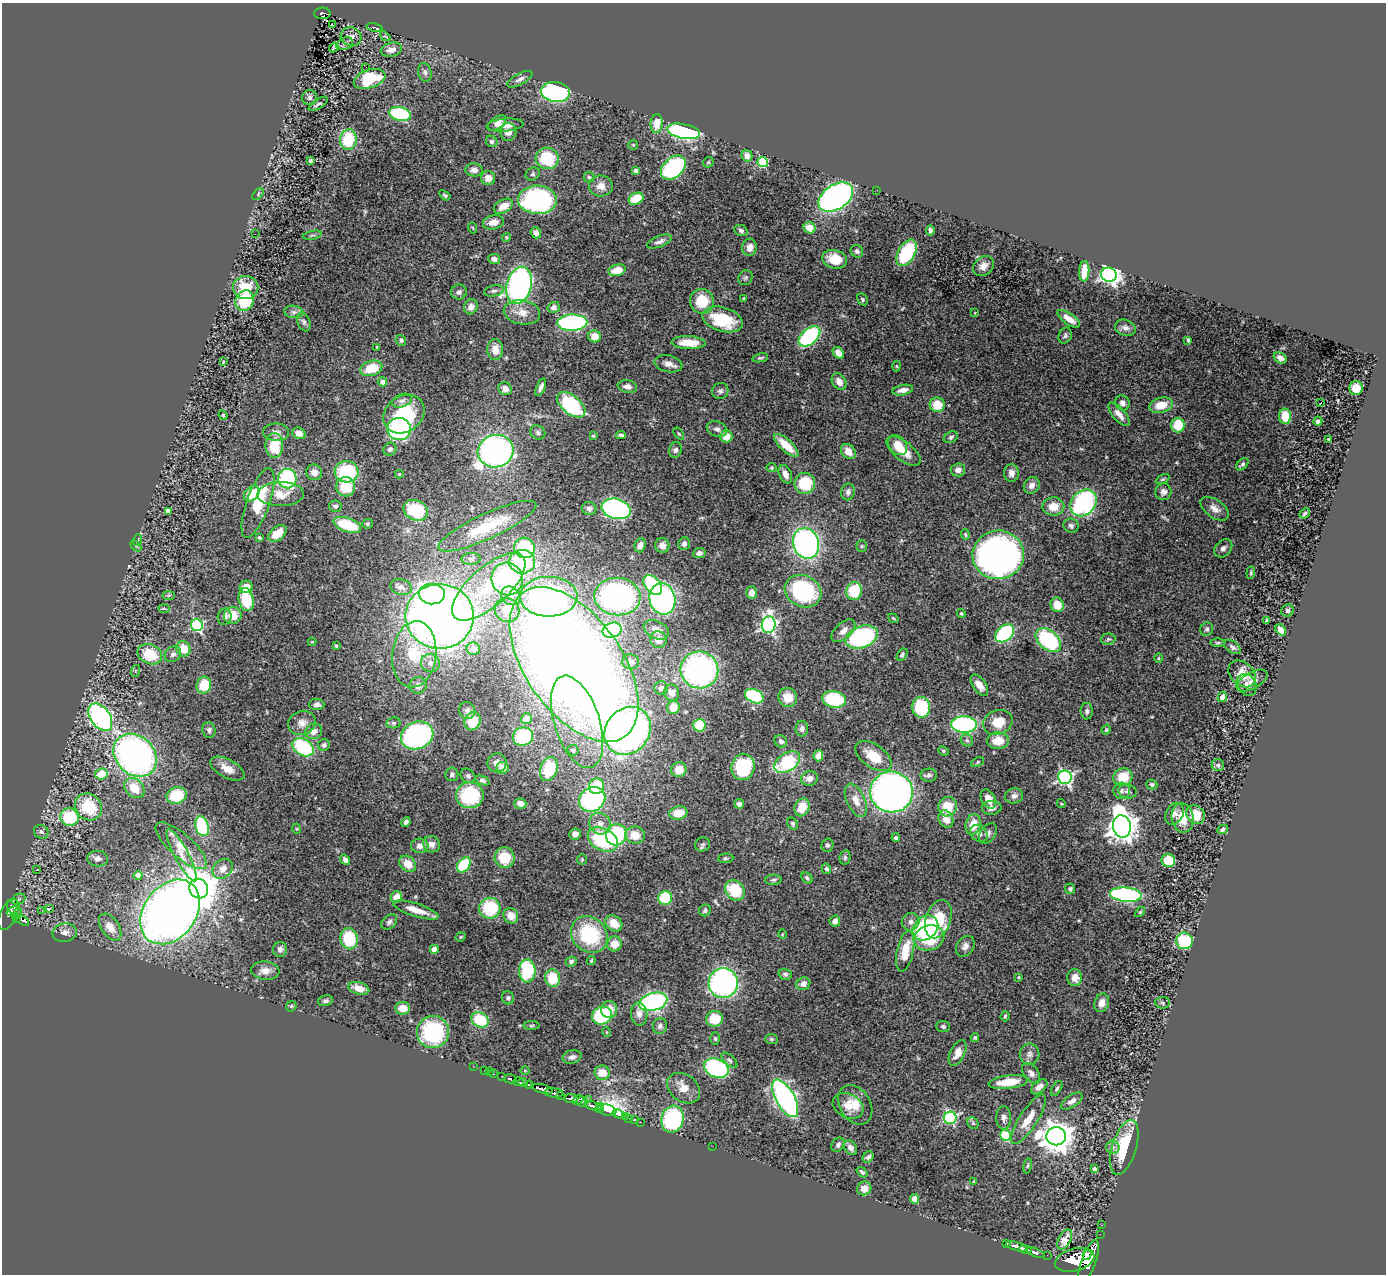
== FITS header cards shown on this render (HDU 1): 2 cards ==
NAXIS1  =                 1384
NAXIS2  =                 1272

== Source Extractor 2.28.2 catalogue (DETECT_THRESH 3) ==
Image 1384 x 1272 px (HDU 1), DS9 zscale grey, 1 PNG px = 1 image px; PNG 1388 x 1276 px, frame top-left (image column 1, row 1272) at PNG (2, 3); each listed source drawn as its Kron ellipse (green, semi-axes under 4 px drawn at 4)
Background 2.57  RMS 0.041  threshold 0.124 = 3 sigma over >= 5 px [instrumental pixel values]
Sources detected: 500; all 500 listed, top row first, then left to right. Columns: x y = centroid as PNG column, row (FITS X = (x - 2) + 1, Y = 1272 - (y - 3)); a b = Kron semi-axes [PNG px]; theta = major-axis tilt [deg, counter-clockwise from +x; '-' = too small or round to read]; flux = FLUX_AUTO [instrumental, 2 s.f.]
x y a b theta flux
322 13 8 6 1 210
332 25 3 3 - 9.8
374 27 8 3 -12 160
385 36 6 4 -39 3.2
351 37 10 9 - 15
345 44 8 6 24 9.9
334 48 5 3 - 3.9
391 50 10 7 13 21
366 67 3 2 - 2.6
425 72 9 6 -76 9
370 79 16 9 19 120
520 79 14 5 29 11
556 92 14 10 -6 420
310 98 7 7 - 8.9
318 104 11 4 33 7.3
400 114 11 7 -13 230
497 123 10 5 35 13
657 123 9 6 84 43
505 125 18 6 5 30
684 131 17 7 -11 510
508 132 9 8 - 20
348 140 10 8 81 130
492 141 6 5 - 5.6
633 145 5 5 - 3.3
747 156 6 5 - 17
547 158 11 10 - 140
310 161 4 3 - 4.6
708 162 6 4 44 3.5
763 162 5 5 - 170
673 168 14 9 42 340
474 170 9 6 -5 15
636 171 4 4 - 13
533 174 7 6 - 5.8
589 177 5 5 - 4.8
488 178 7 7 - 24
601 186 12 10 -6 27
877 190 2 2 - 1.7
258 194 7 4 48 4.4
445 195 6 4 -35 4.7
836 197 19 12 33 880
636 199 8 5 24 77
537 200 19 14 -2 530
503 206 10 6 29 27
493 222 10 7 11 23
473 228 5 3 - 2.2
809 228 6 5 - 42
930 230 5 3 - 8
741 231 7 5 -25 7.2
536 233 5 5 - 13
255 234 2 2 - 3.7
312 235 10 3 11 4.9
506 237 4 4 - 3.7
659 241 13 5 21 12
750 247 8 7 - 21
857 251 7 6 - 7.4
907 253 14 8 60 180
494 259 6 5 - 15
835 259 12 9 -14 64
983 266 11 9 42 26
617 270 9 5 12 47
1084 271 10 5 86 51
1109 275 8 7 - 1000
745 278 8 6 46 6.2
519 285 19 12 75 770
246 287 12 11 - 75
494 291 10 5 11 8.3
459 292 8 7 - 10
744 298 4 3 - 2.6
862 299 6 5 - 5
245 301 10 9 - 120
702 301 12 12 - 80
471 307 7 6 - 17
554 307 6 5 - 10
294 312 9 6 -9 9.1
522 312 18 12 -9 35
975 313 4 3 - 2.1
723 319 20 12 -16 130
1069 319 13 5 -34 33
304 322 10 6 -67 8.1
572 323 15 8 1 420
1125 328 11 8 -20 15
595 336 6 6 - 34
809 336 13 7 41 270
1065 336 8 6 66 7.1
401 340 5 5 - 7
1188 340 4 3 - 6.1
688 343 17 6 -2 43
377 347 4 3 - 2.4
495 349 10 8 -88 33
838 353 6 5 - 20
760 358 8 4 12 4.9
1280 358 7 5 -31 13
223 362 4 3 - 2.3
668 364 14 8 -13 19
897 366 5 3 - 2.7
371 368 11 7 17 75
382 382 4 4 - 17
839 382 9 6 -58 22
627 386 10 6 -9 16
541 387 9 4 67 10
1356 388 7 6 - 37
505 389 7 6 - 17
903 390 10 5 11 17
720 391 8 8 - 8.8
402 401 10 6 20 11
1321 402 4 2 - 30
1122 403 8 7 - 14
571 405 17 9 -39 220
937 405 7 7 - 58
1161 405 12 7 14 47
404 414 22 18 36 190
1119 414 14 6 -49 26
223 415 5 4 - 3.3
1285 416 7 6 - 53
1318 421 4 4 - 7.6
1178 425 7 6 - 73
399 429 12 11 - 350
717 429 10 7 -21 12
276 432 13 8 -2 15
538 432 8 6 -33 8.2
299 433 7 5 -25 20
679 434 7 3 -54 3.9
621 435 5 3 - 6.1
593 436 4 3 - 3.1
726 436 6 6 - 41
951 437 7 5 29 5.7
1329 439 3 2 - 2.8
274 445 12 8 -89 96
786 445 16 6 -42 54
897 445 11 8 -50 49
390 449 7 6 - 7.4
675 450 8 6 72 9.6
496 451 18 16 15 1100
848 451 8 6 -51 31
903 451 20 9 -38 45
1242 464 7 4 46 6.9
771 468 5 4 - 3.7
958 470 7 6 - 12
314 472 8 8 - 20
347 472 12 10 -4 200
1011 473 9 7 88 17
399 474 4 3 - 4
785 474 10 6 -67 18
287 478 10 9 - 290
1163 479 7 4 27 4.3
805 483 10 10 - 120
1032 485 9 7 55 15
346 487 9 9 - 92
848 492 8 6 77 10
1163 492 8 8 - 13
252 494 9 6 45 62
281 494 23 12 1 52
258 503 37 11 70 110
1083 503 15 11 47 540
335 506 6 5 - 6.9
1053 506 11 9 1 41
589 508 7 6 - 11
616 509 15 10 -15 600
1215 509 16 9 -35 21
416 510 13 10 -25 140
168 511 4 4 - 23
1304 513 6 4 41 4.6
368 524 5 5 - 3.9
347 525 14 7 -19 120
487 526 53 12 25 140
1071 526 7 7 - 8.1
277 533 10 6 39 44
965 535 5 4 - 3.8
259 538 3 3 - 5.2
138 540 6 3 71 4.3
806 543 15 13 -68 820
684 544 6 5 - 10
640 545 7 5 73 13
662 545 7 7 - 23
136 546 6 4 -45 3.5
862 546 5 5 - 3.9
525 548 10 10 - 170
1223 548 10 7 45 10
699 553 6 5 - 9.2
998 555 26 24 11 1300
471 559 9 6 2 10
522 562 13 12 - 230
1251 572 6 4 84 3.8
507 579 16 15 - 370
653 585 12 7 -50 230
246 587 6 6 - 35
401 587 11 7 -16 14
489 587 46 19 42 180
803 591 19 15 -27 280
854 591 9 8 - 110
752 593 6 5 - 16
432 594 13 10 -2 380
169 595 6 3 0 3
511 596 10 8 -38 20
549 597 29 20 0 480
617 597 23 19 -5 700
246 599 11 7 -78 100
662 599 16 13 -77 750
1057 605 7 6 - 41
164 609 6 4 -2 3.6
507 610 12 11 - 44
1287 610 6 6 - 6.6
961 613 4 3 - 3.5
233 615 9 8 - 46
225 616 8 7 - 11
440 616 34 32 -1 2900
893 618 5 3 - 3.2
1266 621 4 3 - 4.8
197 625 6 6 - 330
769 625 8 7 - 730
1207 629 7 6 - 6.1
612 630 10 7 22 340
656 630 13 8 -26 23
1281 630 6 4 -53 25
843 631 14 8 43 21
1005 633 10 7 42 350
862 637 17 10 21 340
1108 639 7 5 3 5.3
658 640 8 8 - 22
1048 640 14 9 -40 280
312 642 4 4 - 3
1218 643 7 3 1 3.7
336 646 3 2 - 2.8
1232 647 9 5 -37 8.4
183 649 8 7 - 45
473 649 6 6 - 21
150 654 13 9 -23 90
173 654 9 7 36 10
414 654 33 22 83 160
902 655 7 4 57 5.6
1158 658 5 3 - 3.2
631 662 8 7 - 12
430 663 10 9 - 18
574 664 88 48 -55 5200
699 670 19 18 - 670
135 671 6 4 71 3
1242 674 15 11 -43 35
1252 680 17 8 29 16
204 685 8 7 - 72
418 685 9 8 - 22
979 685 12 6 -55 24
1247 685 12 9 -54 14
661 688 7 6 - 11
672 693 8 7 - 19
754 696 10 6 -26 270
788 697 9 9 - 45
1222 697 5 4 - 14
834 699 12 8 -12 170
317 704 7 6 - 9.5
673 707 6 6 - 33
921 707 10 9 - 140
467 710 8 8 - 12
1087 711 8 6 -89 8.7
100 717 15 9 -54 600
526 719 5 5 - 20
472 721 9 8 - 70
577 722 48 22 -72 180
998 722 15 12 24 58
302 723 14 11 23 25
393 723 7 5 11 6
964 724 13 8 -3 530
699 725 6 6 - 100
802 729 8 6 -90 11
209 730 8 6 -77 9.7
1106 730 5 4 - 4.4
314 731 9 7 33 21
628 731 25 21 51 1200
417 735 16 13 23 510
523 737 10 9 - 160
967 740 6 5 - 7.3
781 741 7 5 -44 9.9
998 741 11 8 -1 45
324 745 6 5 - 7.5
303 747 11 8 -33 220
573 750 6 5 - 7.8
943 751 5 4 - 4.2
135 755 24 19 -45 1000
818 756 5 5 - 25
873 756 20 11 -35 68
787 762 14 9 32 210
977 762 6 4 30 4
497 763 9 9 - 21
1218 765 6 6 - 6.4
743 767 13 11 81 180
502 768 6 6 - 31
227 769 18 9 -28 34
549 769 12 8 72 120
679 769 7 7 - 33
101 774 6 5 - 63
452 774 7 6 - 7.3
929 775 8 6 2 8.4
468 776 8 6 -41 7.2
1065 777 7 6 - 660
1123 777 9 9 - 67
809 778 8 7 - 20
482 781 7 4 -21 5.8
1152 784 5 5 - 7.4
596 786 8 7 - 98
134 788 11 8 -45 52
1122 791 8 8 - 11
1127 791 9 7 -12 8.7
891 792 21 20 - 1400
176 795 10 8 15 97
470 795 14 13 - 180
1014 796 9 7 16 13
592 799 13 11 32 400
988 799 10 6 -60 29
856 800 18 9 -65 30
520 803 6 5 - 16
1061 803 4 3 - 2.3
739 804 5 5 - 11
89 807 14 12 -43 110
802 807 9 7 65 45
947 807 10 9 - 64
992 808 10 7 6 18
678 813 9 6 12 56
1175 814 11 8 60 12
1196 814 10 8 -40 48
69 817 9 9 - 120
1183 818 15 11 -82 47
946 819 9 7 -66 34
406 822 5 4 - 10
600 824 11 10 - 26
793 824 6 5 - 5.6
973 824 10 7 77 49
202 826 10 6 -75 200
1122 826 11 9 -80 3600
297 829 5 3 - 2.6
1223 829 5 4 - 6.8
41 832 7 6 - 8.6
979 833 9 7 -39 16
988 833 11 7 52 12
575 834 6 5 - 15
616 835 11 10 - 260
635 835 10 8 -7 47
896 838 4 3 - 5.6
603 840 16 11 -29 200
432 844 8 8 - 15
703 844 7 7 - 7.3
827 845 6 6 - 7.3
181 846 32 11 -42 53
420 846 8 7 - 17
182 855 29 7 -62 43
505 857 10 10 - 78
845 857 7 5 77 4.8
726 858 7 4 3 4.7
98 859 10 8 -1 12
582 859 5 4 - 3.5
345 860 6 4 -52 9.1
1168 860 7 6 - 70
408 864 9 7 -44 37
464 865 8 6 52 190
223 869 11 9 43 22
826 869 5 4 - 6.3
37 870 3 3 - 5.1
138 875 4 4 - 31
807 878 6 4 -45 6.3
773 880 8 5 4 5.9
199 889 10 9 - 8400
1070 889 5 5 - 5.4
735 890 11 9 -48 110
1126 895 15 7 -6 390
396 897 6 5 - 34
665 898 7 7 - 120
18 899 7 5 24 4.8
13 907 8 6 -73 580
490 908 10 10 - 140
49 909 3 3 - 30
416 910 24 6 -17 46
705 910 6 5 - 6.6
13 911 6 4 22 550
42 911 2 2 - 2.1
170 912 35 26 53 2700
1140 912 6 3 45 3.2
9 914 17 8 64 540
17 914 6 3 67 120
511 916 8 7 - 26
17 918 4 3 - 240
938 919 20 12 71 120
22 920 7 4 -30 270
835 921 5 5 - 14
389 922 9 6 42 9.2
911 922 9 8 - 14
614 923 9 7 -39 40
110 927 15 9 -56 38
925 928 14 11 42 240
65 933 12 9 9 20
782 934 5 3 - 2.2
589 935 20 16 -44 200
461 937 5 4 - 3.2
929 938 15 12 19 130
349 939 10 8 -80 130
1184 941 8 8 - 150
614 944 7 7 - 36
965 946 11 8 57 15
280 949 7 7 - 10
434 949 4 4 - 51
905 951 21 8 78 67
591 960 5 3 - 3.1
571 961 5 5 - 6.8
265 971 14 9 -5 22
527 971 11 8 90 180
785 974 7 5 -18 6.9
1019 977 4 3 - 3.1
553 978 9 7 -84 84
1075 978 8 7 - 28
723 983 15 14 - 730
803 984 7 6 - 18
359 988 10 6 -16 39
508 998 6 6 - 6.7
325 1001 8 5 11 7.4
653 1002 14 8 16 470
1102 1003 9 7 73 21
1163 1003 7 5 -4 5.1
291 1006 6 4 46 3.7
403 1008 7 6 - 30
609 1010 8 8 - 34
639 1014 11 8 -85 18
602 1016 10 9 - 200
1005 1016 5 4 - 4
714 1019 8 8 - 68
480 1020 9 7 -28 100
532 1026 8 4 1 4.1
660 1026 8 7 - 9.6
943 1027 7 6 - 5.9
433 1032 16 16 - 260
606 1032 5 3 - 2.1
975 1038 4 4 - 4.3
715 1039 6 5 - 4.4
771 1039 6 5 - 4.5
958 1053 13 7 64 26
1030 1054 10 10 - 16
572 1057 9 6 13 9.6
729 1060 10 5 -42 7
473 1067 2 2 - 13
716 1068 13 9 -26 330
484 1071 3 2 - 24
525 1071 4 3 - 2
489 1072 2 2 - 11
602 1073 7 7 - 42
1031 1073 11 7 -53 13
493 1074 3 3 - 46
502 1076 3 3 - 150
510 1079 6 3 -14 340
518 1082 5 3 - 630
1008 1082 20 6 6 76
523 1083 5 3 - 640
529 1085 4 3 - 270
1039 1087 9 6 40 16
684 1088 18 13 -38 38
542 1089 11 4 -14 1700
1057 1089 8 4 60 6.1
554 1093 9 4 -5 510
560 1095 3 3 - 55
785 1098 21 9 -61 910
571 1099 6 4 -6 710
588 1099 3 2 - 55
578 1100 5 2 - 180
1072 1101 12 6 35 16
582 1102 6 5 - 270
855 1105 21 15 -59 46
593 1106 9 4 -17 1100
848 1106 16 12 -27 34
600 1108 5 2 - 250
607 1110 9 5 -18 2600
619 1114 6 3 -19 59
625 1116 3 2 - 35
629 1118 2 2 - 23
950 1118 6 6 - 370
1003 1118 12 7 90 15
672 1119 13 11 75 300
1028 1119 29 9 57 50
635 1120 2 2 - 22
641 1122 2 2 - 16
973 1123 6 5 - 5.1
1006 1135 5 5 - 200
1056 1136 10 9 - 4700
838 1145 8 6 54 7.2
713 1146 2 2 - 17
1113 1147 6 6 - 9.4
1124 1147 28 12 73 150
851 1148 8 5 -54 13
868 1157 6 5 - 8.3
1028 1166 8 4 81 4.4
1094 1169 4 3 - 9.9
862 1172 6 4 -39 4.8
974 1182 3 3 - 2.4
864 1188 7 6 - 27
915 1199 5 4 - 27
1102 1225 2 2 - 12
1100 1234 2 2 - 12
1065 1240 11 6 61 21
1007 1244 3 3 - 140
1017 1246 11 3 -14 1200
1025 1249 6 3 -11 680
1035 1253 10 4 -22 650
1047 1255 2 2 - 18
1087 1255 5 4 - 1100
1075 1260 20 11 15 7700
1089 1261 22 7 70 5900